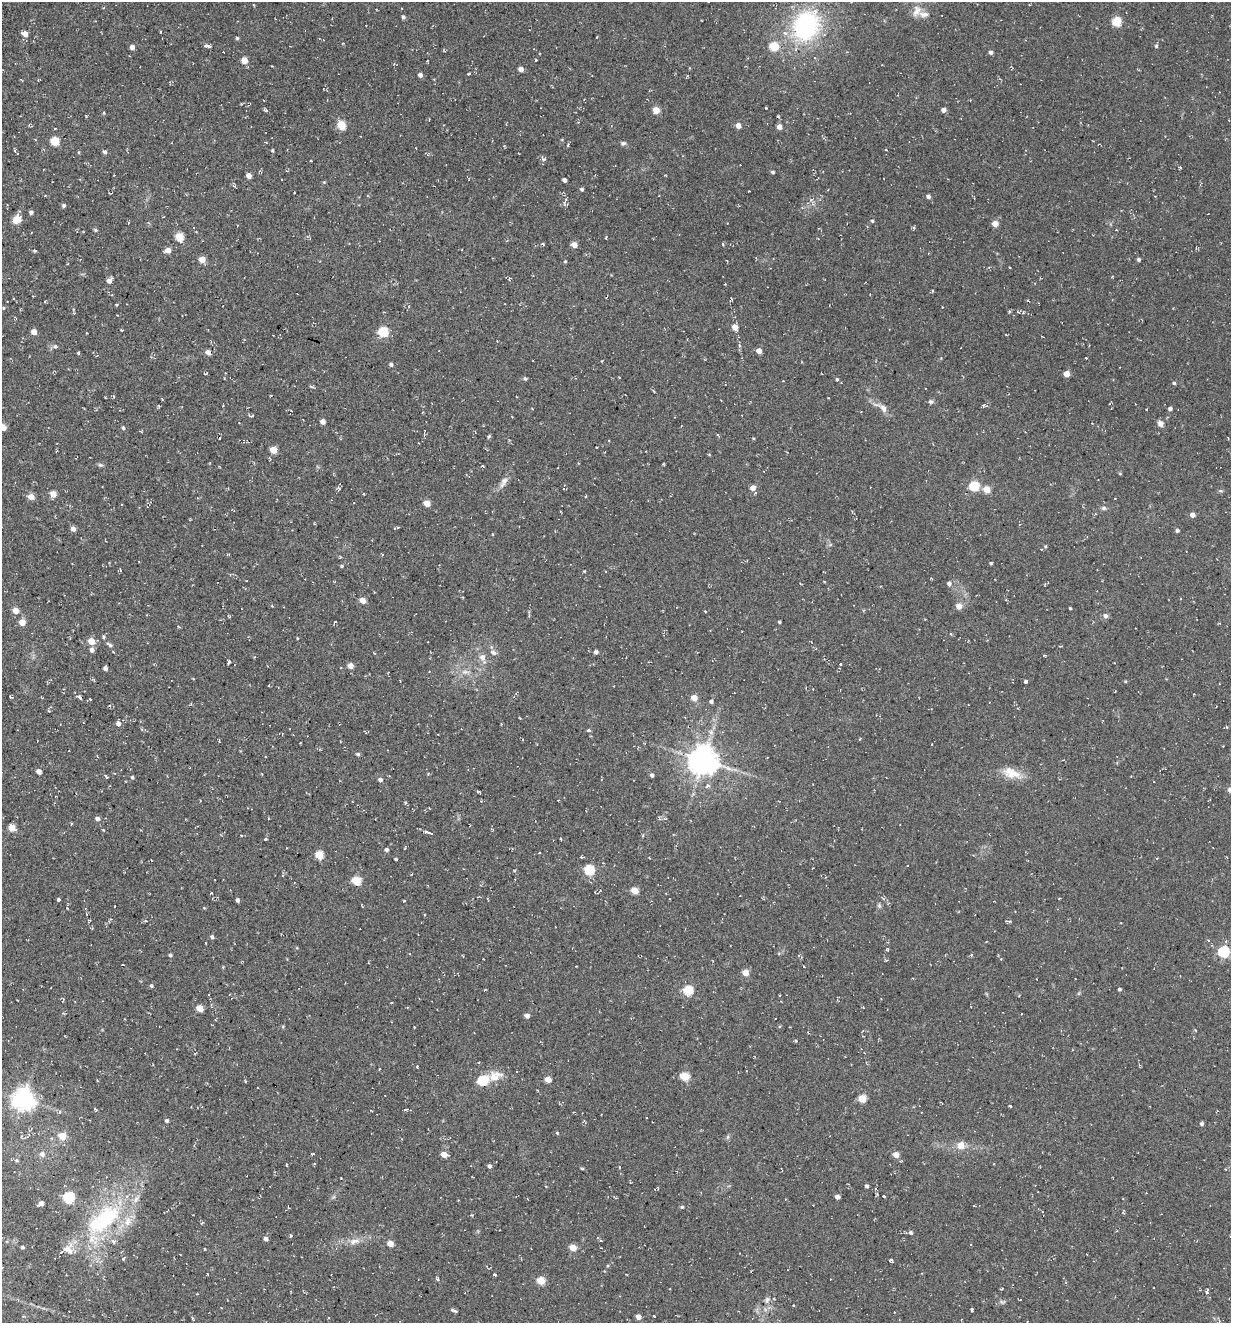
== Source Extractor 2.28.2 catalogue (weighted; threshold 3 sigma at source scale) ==
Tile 11 of 4 x 4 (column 3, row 3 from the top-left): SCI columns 2714-3942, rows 1343-2663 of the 5354 x 5304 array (HDU 1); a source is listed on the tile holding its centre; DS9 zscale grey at full resolution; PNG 1233 x 1325 px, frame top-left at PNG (2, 2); no overlay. Shown black and unused: <1% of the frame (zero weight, under 2 of 3 exposures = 3% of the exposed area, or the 3 px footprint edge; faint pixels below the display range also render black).
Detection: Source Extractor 2.28.2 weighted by HDU 2 'WHT'; one run over the whole footprint, this tile lists its part. Background 0.0885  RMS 0.013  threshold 0.0569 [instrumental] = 3 sigma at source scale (4.5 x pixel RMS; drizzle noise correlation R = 1.50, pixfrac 1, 0.05/0.05 arcsec/px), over >= 5 px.
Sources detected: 298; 13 cosmic-ray / hot-pixel residue — not listed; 6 inside a brighter listed object's ellipse — not listed separately; the other 279 listed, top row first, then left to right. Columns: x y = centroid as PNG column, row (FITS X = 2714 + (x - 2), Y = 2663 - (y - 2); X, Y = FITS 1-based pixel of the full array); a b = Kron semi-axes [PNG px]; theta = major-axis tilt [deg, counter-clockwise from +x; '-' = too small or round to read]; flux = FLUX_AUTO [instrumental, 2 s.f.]
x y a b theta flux
917 11 18 10 67 12
403 17 4 4 - 3.1
1117 22 5 5 - 61
806 25 36 29 65 150
161 32 3 3 - 1.9
25 34 6 4 -26 10
597 37 2 2 - 1
237 38 4 4 - 1.7
207 46 7 3 -10 6.7
774 46 5 5 - 56
1156 46 5 4 - 2.1
132 47 4 4 - 6.6
444 51 5 3 - 1
991 52 4 4 - 3.6
244 60 4 4 - 21
536 60 3 2 - 1.2
521 69 4 4 - 6.6
468 74 3 2 - 2
420 75 4 4 - 4.9
766 108 3 3 - 1.8
265 110 6 4 -33 2.1
656 110 5 4 - 23
943 110 4 4 - 6.2
104 113 4 3 - 1.1
86 116 4 3 - 0.85
342 125 5 5 - 48
738 126 5 4 - 8.1
779 127 5 5 - 7.8
55 141 5 5 - 49
623 143 8 6 6 3
568 145 5 3 - 1.4
886 150 3 2 - 1.1
272 151 6 4 85 1.5
79 152 5 3 - 1.2
104 152 5 4 - 3
543 159 7 3 7 1.8
1180 167 5 3 - 1
773 172 4 3 - 2.2
249 175 4 4 - 8.6
564 180 4 3 - 5.4
235 186 5 3 - 1.3
582 189 4 4 - 2.7
749 191 3 2 - 0.74
928 197 4 4 - 4
811 200 7 5 43 3.1
565 204 9 5 -74 2.9
64 205 4 4 - 2.4
31 212 4 4 - 3.3
16 219 5 5 - 31
872 221 4 4 - 1.9
995 224 5 4 - 14
913 228 4 3 - 2
95 230 5 5 - 1.5
179 237 5 5 - 47
606 237 4 2 - 1.1
574 245 5 4 - 9.6
723 245 4 3 - 1.2
34 250 5 3 - 1.3
168 250 5 4 - 11
202 260 5 5 - 20
1139 260 3 3 - 2.7
565 262 4 3 - 1.4
109 280 5 4 - 8.8
731 300 4 3 - 1.5
1028 301 4 2 - 1.2
116 305 4 2 - 1
3 308 3 3 - 1.2
1023 313 4 3 - 1.3
117 315 2 2 - 0.67
735 327 6 5 - 12
121 330 3 2 - 1.1
34 332 4 4 - 11
383 332 5 5 - 81
1042 336 3 2 - 0.83
55 346 6 5 - 2.6
739 346 4 4 - 3.1
759 351 4 4 - 9.8
208 352 7 6 - 5
78 353 4 3 - 1.3
1086 358 3 2 - 1.5
391 364 4 4 - 2.9
206 373 5 2 - 1.1
1067 374 4 4 - 14
525 378 5 4 - 1.6
837 379 4 4 - 2.6
1174 383 4 4 - 2
312 387 5 3 - 2.3
162 399 4 2 - 1.2
930 402 7 6 - 2.6
983 406 5 3 - 1.4
883 408 13 8 -59 7
1170 409 4 4 - 3.1
251 416 7 4 -1 1.7
323 422 4 4 - 7.6
1160 423 7 6 - 6
3 428 5 5 - 8.5
123 428 4 4 - 2.1
489 436 5 4 - 1.6
753 438 4 3 - 1.1
273 450 5 4 - 25
709 454 4 3 - 0.92
100 465 7 5 -19 2.2
483 466 5 3 - 1.1
503 482 18 7 58 7.7
974 486 5 5 - 73
753 488 4 4 - 9.4
987 489 5 5 - 22
53 494 5 4 - 15
585 496 3 2 - 2
31 497 5 5 - 14
1115 498 3 2 - 0.69
427 503 5 4 - 17
1104 508 6 5 - 2.6
1192 515 4 4 - 6.4
315 524 4 3 - 1.1
397 528 4 3 - 1.2
73 529 4 4 - 6.3
1177 530 4 3 - 3.1
493 535 3 3 - 1.3
1045 546 5 3 - 1.2
991 563 3 3 - 1.6
342 566 4 4 - 1.5
120 570 4 3 - 1.5
584 571 4 3 - 0.96
824 581 3 2 - 1.1
949 583 5 5 - 3.9
880 586 3 3 - 1.2
463 597 4 2 - 0.95
363 600 5 4 - 16
272 606 4 3 - 1.1
959 606 5 5 - 12
1070 608 3 3 - 1.5
16 611 5 4 - 13
705 611 3 2 - 1.1
146 615 3 2 - 0.73
1105 616 6 6 - 4.2
22 622 5 5 - 14
334 622 4 2 - 0.99
779 622 3 3 - 1.8
103 637 5 4 - 1.9
297 638 3 3 - 0.94
91 641 5 4 - 20
110 645 10 5 -37 3.7
92 650 6 5 - 4.4
493 652 8 6 -26 3.8
596 652 4 4 - 4
482 658 12 8 -68 8.6
229 662 4 3 - 3
840 664 3 2 - 1.7
350 666 4 4 - 11
105 668 4 4 - 4.8
465 672 12 5 -2 5.3
1025 681 4 3 - 4.1
1125 681 4 3 - 1.1
11 697 5 3 - 1.6
79 697 9 4 -42 2.9
694 698 4 4 - 20
90 699 3 3 - 1.2
711 702 4 4 - 3.3
109 705 4 3 - 1.1
118 723 5 5 - 4.8
142 729 5 4 - 1.9
588 730 4 3 - 2.2
711 732 8 6 -16 4
860 739 4 2 - 0.95
358 754 4 4 - 2.6
703 760 9 8 - 2000
39 771 4 4 - 7.8
1011 773 26 12 -19 20
652 775 4 3 - 3.5
106 776 5 3 - 1.5
132 777 4 4 - 1.8
380 780 4 3 - 38
707 786 6 5 - 3.1
1230 790 6 5 - 4.9
478 791 4 3 - 1.4
405 803 4 4 - 1.5
97 819 6 5 - 3.6
12 828 5 4 - 19
428 832 9 3 -19 16
241 836 3 3 - 1
265 839 3 3 - 6.6
561 839 3 2 - 0.96
386 850 4 4 - 3.1
539 853 3 2 - 0.74
319 855 5 5 - 35
396 859 3 3 - 1.6
589 870 5 5 - 86
412 874 4 2 - 0.76
356 881 5 5 - 52
634 890 5 4 - 28
211 893 3 2 - 0.88
670 899 2 2 - 0.78
58 900 3 3 - 3.9
237 900 4 3 - 3.5
404 901 3 3 - 1.2
879 905 6 5 - 2.2
204 908 4 3 - 1.1
87 914 3 2 - 0.86
145 921 5 4 - 1.4
212 937 5 4 - 2.9
887 949 4 4 - 1.5
1224 952 5 5 - 130
170 955 4 4 - 2.4
971 955 4 3 - 1.4
801 957 5 3 - 1.5
369 963 3 2 - 1.1
804 967 3 3 - 3.8
746 972 4 4 - 22
151 986 5 5 - 1.9
1120 989 3 3 - 2.2
688 990 5 5 - 63
63 999 6 4 -58 1.4
200 1008 5 4 - 26
527 1016 4 4 - 6.8
283 1026 5 4 - 1.3
796 1040 4 3 - 1.5
195 1053 5 2 - 0.83
379 1069 4 2 - 0.91
495 1076 21 12 15 18
685 1076 5 5 - 48
548 1079 5 4 - 16
245 1081 5 3 - 1
482 1081 6 5 - 80
862 1099 5 5 - 36
23 1100 7 7 - 990
1010 1106 3 3 - 4.1
95 1109 3 3 - 2.8
405 1109 3 2 - 1.9
59 1112 5 3 - 1.4
167 1121 4 4 - 2.8
1202 1124 4 4 - 2.9
557 1133 4 3 - 1.5
62 1136 5 4 - 30
728 1137 7 4 88 2
961 1145 6 5 - 18
42 1154 7 6 - 4.6
313 1154 4 2 - 1.7
444 1154 5 4 - 13
896 1155 6 5 - 10
17 1160 5 5 - 2.1
286 1164 4 2 - 1
489 1166 4 3 - 4
620 1167 3 2 - 1.3
582 1168 3 3 - 1.3
867 1186 3 3 - 3.5
877 1194 3 3 - 1.5
884 1196 3 3 - 3
837 1197 4 4 - 6.9
69 1198 5 5 - 130
41 1203 5 4 - 7.9
682 1207 4 4 - 2
472 1215 3 3 - 1
106 1218 55 28 48 130
910 1232 5 4 - 3.2
290 1235 3 3 - 4
266 1239 5 4 - 4.7
601 1240 4 3 - 1.1
354 1241 16 8 10 9.7
390 1243 4 4 - 18
971 1244 4 2 - 0.77
23 1247 4 3 - 1.9
573 1248 5 4 - 23
205 1249 3 2 - 0.81
123 1259 4 3 - 2.5
891 1260 4 3 - 2.2
494 1275 3 3 - 5.5
437 1279 6 4 -63 1.7
541 1281 5 5 - 35
1002 1289 4 2 - 1.1
1207 1291 8 4 81 2.5
767 1300 9 6 61 4.2
1002 1302 8 5 -5 2.7
793 1305 3 2 - 0.93
972 1309 5 2 - 1.6
454 1310 9 4 -19 2.4
654 1316 3 2 - 1
638 1317 4 4 - 8.4
192 1318 5 3 - 1.1
Isophote crosses this tile's border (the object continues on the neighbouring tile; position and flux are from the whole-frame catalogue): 2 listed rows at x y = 3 428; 1230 790